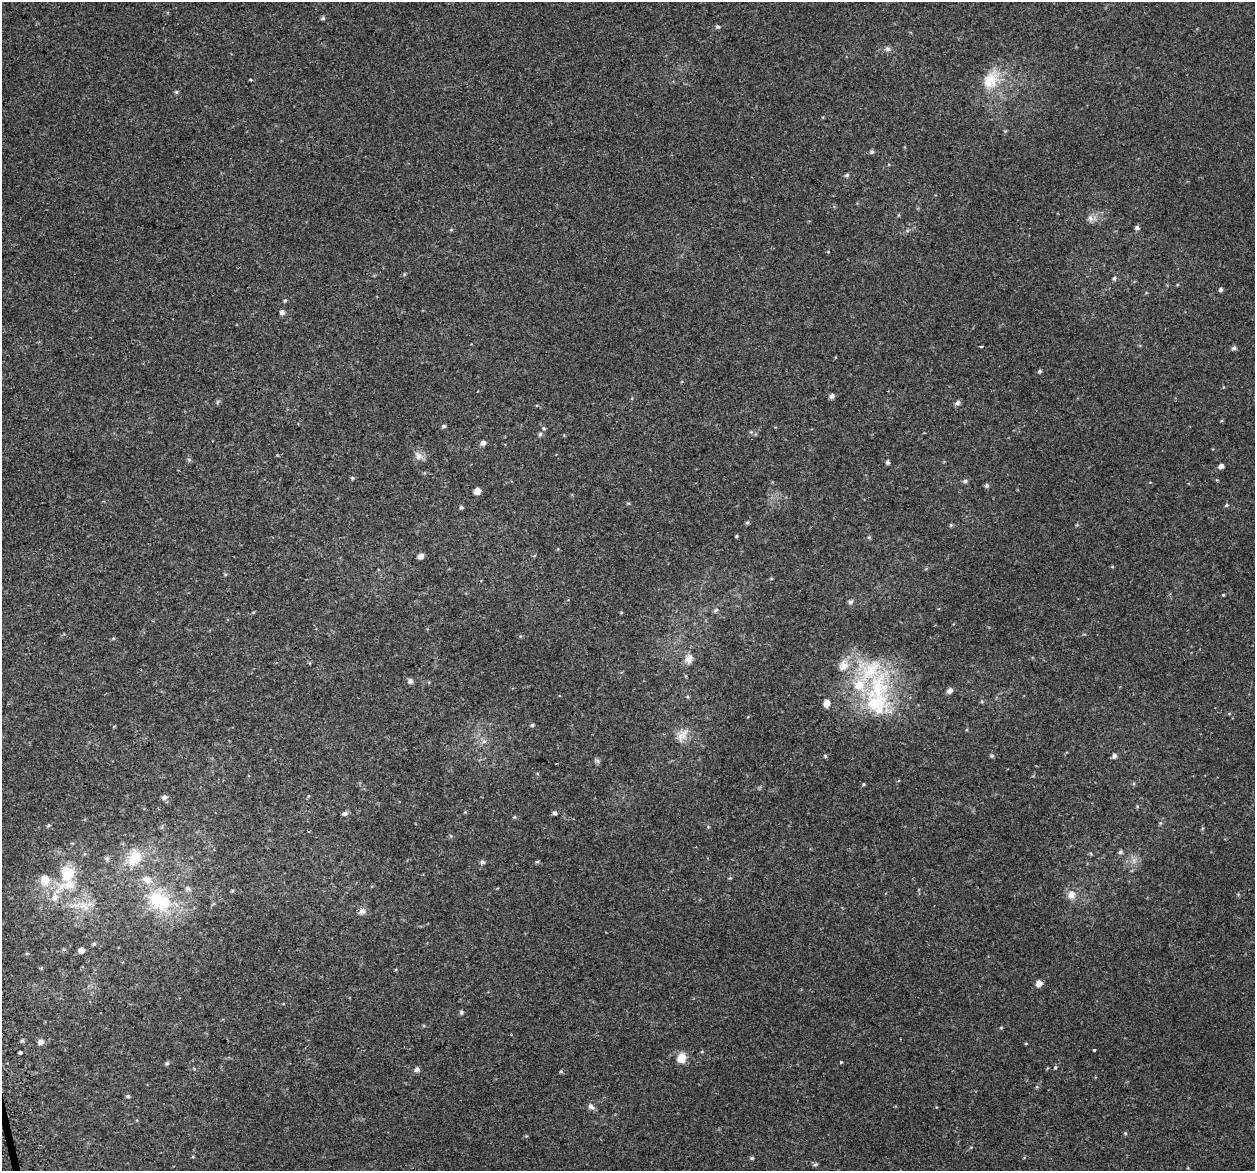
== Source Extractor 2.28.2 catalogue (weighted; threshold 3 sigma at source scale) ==
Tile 7 of 4 x 4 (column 3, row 2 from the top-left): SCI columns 2549-3801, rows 2457-3625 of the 5097 x 4867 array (HDU 1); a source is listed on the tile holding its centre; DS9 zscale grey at full resolution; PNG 1257 x 1173 px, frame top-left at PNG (2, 2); no overlay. Shown black and unused: <1% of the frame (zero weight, under 2 of 3 exposures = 3% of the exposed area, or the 3 px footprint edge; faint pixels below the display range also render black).
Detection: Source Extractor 2.28.2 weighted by HDU 2 'WHT'; one run over the whole footprint, this tile lists its part. Background 0.00356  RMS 0.0041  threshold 0.0185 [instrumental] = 3 sigma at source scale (4.5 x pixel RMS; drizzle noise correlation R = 1.50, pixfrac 1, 0.0396/0.0396 arcsec/px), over >= 5 px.
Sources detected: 116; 8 inside a brighter listed object's ellipse — not listed separately; the other 108 listed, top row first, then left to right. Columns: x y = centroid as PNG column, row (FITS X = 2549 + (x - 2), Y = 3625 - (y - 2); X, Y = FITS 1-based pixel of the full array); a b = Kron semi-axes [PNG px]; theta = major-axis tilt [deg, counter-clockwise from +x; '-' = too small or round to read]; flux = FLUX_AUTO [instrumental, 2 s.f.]
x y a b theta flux
323 18 6 4 14 0.7
718 26 6 4 -42 0.77
888 49 8 6 -15 1.2
251 80 3 3 - 0.4
991 80 29 20 58 13
176 92 5 4 - 0.59
1005 131 5 4 - 0.41
871 152 6 5 - 0.8
847 175 6 5 - 0.73
898 215 5 3 - 0.37
1090 218 9 7 -65 1.7
1137 228 5 5 - 1.1
1114 278 5 5 - 0.78
1221 290 5 4 - 0.89
285 300 5 4 - 0.52
282 312 6 5 - 1.4
981 347 4 3 - 2.8
1234 348 6 5 - 1.1
1040 371 5 4 - 0.69
832 396 5 5 - 1.4
957 403 7 6 - 1.3
1221 421 5 3 - 0.37
444 426 5 4 - 0.76
544 428 5 4 - 0.53
751 432 5 5 - 0.55
540 434 6 5 - 0.79
483 443 6 5 - 1.6
418 456 13 9 -58 2.5
189 460 6 5 - 0.71
887 462 5 4 - 0.86
1221 466 5 4 - 1.6
352 478 5 4 - 0.6
965 481 5 5 - 0.9
987 486 6 5 - 0.8
477 491 5 5 - 3.9
1226 505 5 4 - 0.59
461 507 5 4 - 0.67
747 522 5 4 - 0.59
951 525 5 4 - 0.5
736 536 4 4 - 0.45
869 537 5 4 - 0.54
421 556 5 4 - 2.1
534 556 5 3 - 0.34
1112 567 5 3 - 0.37
771 579 5 3 - 0.37
1223 595 3 2 - 0.35
851 602 6 6 - 1.1
716 610 8 5 28 0.8
621 613 4 3 - 0.3
689 659 13 10 83 3
843 665 17 14 63 5.1
410 681 6 5 - 1.4
877 688 49 30 79 36
950 691 5 5 - 2.1
827 703 6 5 - 3.4
532 725 5 4 - 0.65
682 735 19 14 52 5
484 741 7 7 - 1.3
825 756 5 4 - 0.46
992 756 6 4 -14 0.65
1114 756 5 5 - 1.2
598 761 7 4 -33 0.81
863 784 5 4 - 0.46
164 797 7 5 15 1.5
1137 806 5 4 - 0.41
465 812 4 4 - 0.37
555 813 5 5 - 0.94
345 814 7 5 14 1
514 817 5 5 - 0.46
49 825 6 4 35 0.54
1120 852 6 5 - 0.86
1091 854 6 3 -72 0.4
134 858 26 18 65 11
1134 861 7 4 -72 1.2
482 862 6 5 - 1
537 862 6 3 18 0.49
730 878 4 4 - 0.45
68 884 44 16 20 14
188 889 7 7 - 1.2
232 891 5 4 - 0.41
1071 895 11 10 - 3.4
156 899 40 26 -67 23
84 906 17 9 -50 4.9
362 911 10 8 35 1.8
94 944 4 4 - 0.65
81 951 6 5 - 1.7
27 953 5 3 - 0.4
41 968 6 3 72 0.37
1039 983 6 5 - 3
461 1012 5 4 - 0.76
22 1041 6 4 18 0.62
41 1042 6 6 - 1.8
1026 1043 5 3 - 0.35
1094 1050 3 3 - 2.8
20 1052 4 3 - 1.8
681 1058 11 9 76 5.3
841 1062 3 3 - 1.9
167 1063 6 5 - 0.74
1055 1067 5 4 - 0.47
194 1069 4 3 - 0.38
416 1069 6 6 - 1.3
561 1071 5 4 - 0.51
128 1096 6 4 -4 0.58
591 1107 10 7 -38 1.4
1125 1133 5 4 - 0.45
193 1157 5 3 - 0.37
752 1158 5 4 - 0.61
815 1164 6 5 - 0.72